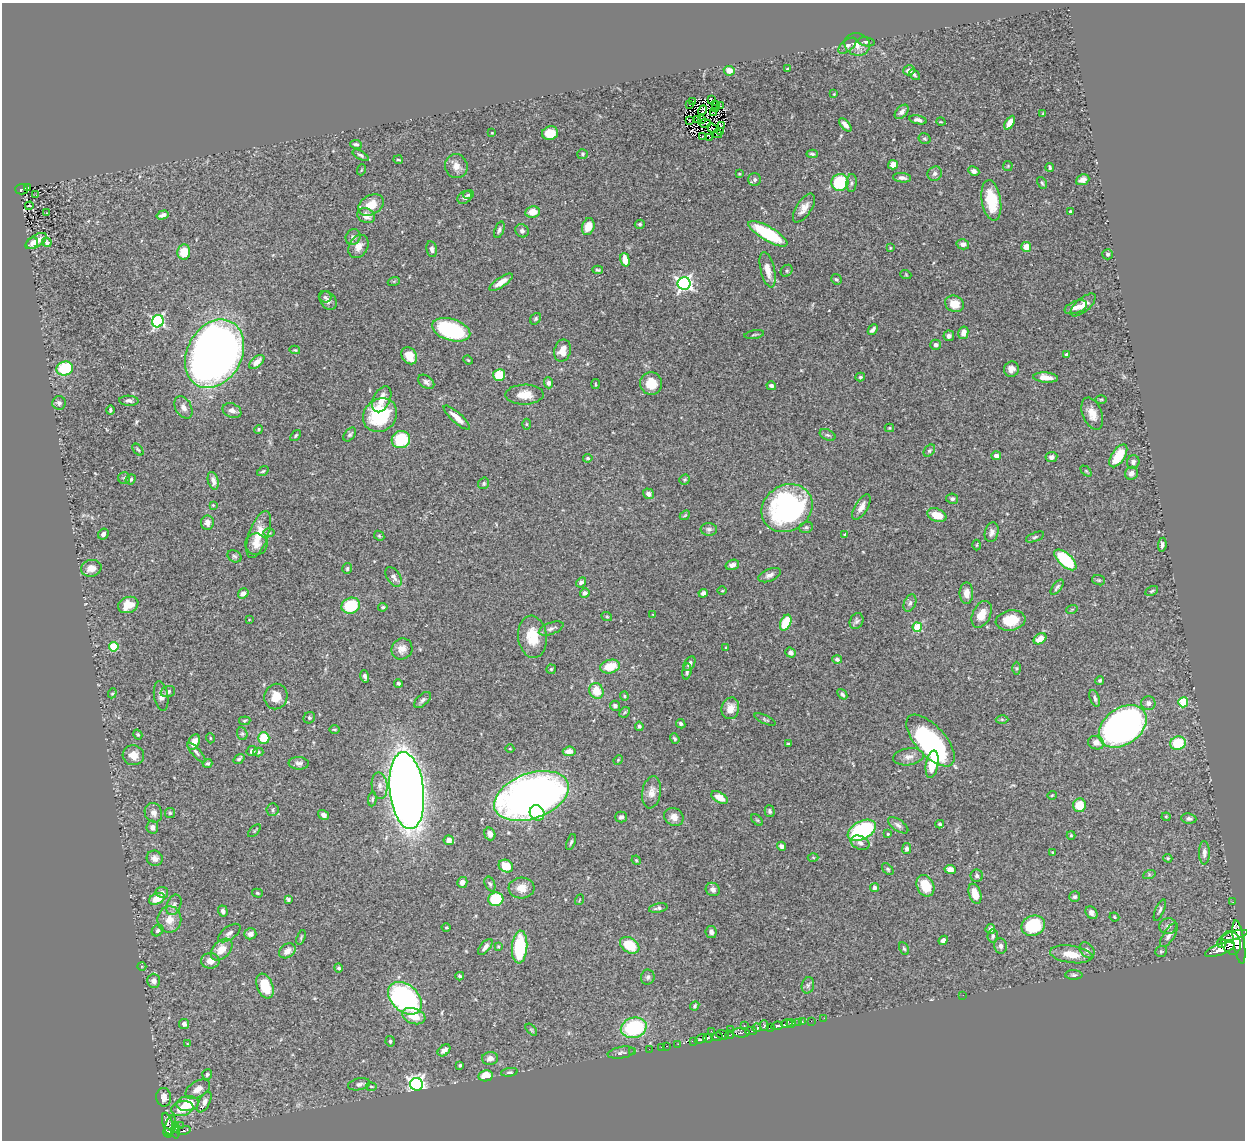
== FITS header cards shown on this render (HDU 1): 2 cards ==
NAXIS1  =                 1243
NAXIS2  =                 1138

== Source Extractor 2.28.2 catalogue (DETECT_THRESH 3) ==
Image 1243 x 1138 px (HDU 1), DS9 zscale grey, 1 PNG px = 1 image px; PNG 1247 x 1142 px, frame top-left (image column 1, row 1138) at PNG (2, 3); each listed source drawn as its Kron ellipse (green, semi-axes under 4 px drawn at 4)
Background 0.507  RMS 0.024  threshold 0.0731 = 3 sigma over >= 5 px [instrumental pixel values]
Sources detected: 426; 3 with non-positive FLUX_AUTO (blend fragments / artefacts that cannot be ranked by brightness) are neither listed nor drawn; the other 423 listed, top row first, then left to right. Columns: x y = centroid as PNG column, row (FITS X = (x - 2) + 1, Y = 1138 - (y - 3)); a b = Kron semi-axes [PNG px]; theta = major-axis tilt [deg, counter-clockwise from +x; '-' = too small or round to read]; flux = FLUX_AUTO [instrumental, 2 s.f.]
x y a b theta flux
866 42 8 4 -9 3.9
857 44 13 11 -24 15
847 46 11 5 38 5.7
788 69 3 3 - 2
909 70 6 5 - 9.5
729 71 5 4 - 16
914 75 6 4 -47 2.4
834 94 4 4 - 1.3
711 100 3 2 - 1.2
693 101 3 2 - 2.6
689 105 3 2 - 31
716 105 2 2 - 0.35
721 106 2 2 - 1.7
716 109 4 2 - 1.3
703 110 5 3 - 0.56
902 112 8 5 46 7.3
714 113 3 2 - 1.6
1043 113 3 2 - 1
701 119 3 2 - 1.5
697 120 3 2 - 2.3
918 120 9 4 -11 6
689 121 2 2 - 1.7
941 122 4 3 - 1.2
705 123 6 2 1 2.4
1010 123 7 4 60 16
721 125 3 2 - 1.2
845 125 8 4 -50 8.5
713 128 6 3 -40 1.2
720 131 2 2 - 1.5
492 133 3 2 - 1.3
550 133 8 7 - 26
717 134 5 3 - 3.5
702 137 2 2 - 1.4
709 138 3 2 - 0.82
925 139 6 5 - 2.7
356 144 6 4 -10 3.5
582 154 5 5 - 2.6
812 154 5 3 - 2.8
361 155 9 4 -29 3.8
398 160 4 2 - 1.7
893 165 5 5 - 15
456 166 12 11 - 14
1008 166 5 5 - 2.1
1050 167 4 3 - 2.4
361 170 5 3 - 1.4
974 171 5 4 - 6.4
739 174 3 3 - 1.5
935 174 7 7 - 5.5
902 178 9 5 -7 6.4
755 180 6 6 - 4.7
1083 180 7 5 23 7.8
840 182 8 8 - 92
852 183 9 5 86 4.3
1042 183 6 4 -60 2.6
28 187 4 2 - 13
22 189 6 5 - 34
36 195 2 2 - 1.2
469 195 5 4 - 2.3
465 197 8 5 36 5.4
991 200 20 9 -81 56
371 205 14 9 30 24
29 206 4 2 - 1.4
804 208 16 7 57 14
533 212 7 5 6 19
1070 212 3 3 - 2.8
46 213 3 2 - 1.2
163 215 6 4 18 6.3
366 216 9 7 -26 12
640 224 5 4 - 2.7
588 227 8 6 72 19
499 230 9 4 69 4
522 231 7 6 - 5.8
768 234 22 7 -30 100
353 237 8 7 - 7.3
36 241 12 6 33 18
47 242 5 4 - 5.3
32 243 6 5 - 9.1
963 244 6 5 - 8.1
358 247 12 9 60 14
1026 247 5 5 - 18
890 248 3 2 - 1.1
432 249 8 5 -80 5.6
184 252 7 6 - 29
1108 254 5 5 - 3.6
625 260 7 4 -75 21
598 270 5 3 - 2.6
768 270 18 7 -77 18
787 271 6 5 - 3
906 275 5 3 - 1.5
836 279 5 5 - 2.8
394 281 6 4 18 1.8
501 282 14 5 34 15
684 283 6 6 - 440
325 297 6 5 - 3.3
328 301 10 7 -56 6.6
954 304 9 8 - 23
1083 305 15 7 41 12
1076 307 12 6 19 10
536 319 6 5 - 2.7
158 321 6 5 - 250
451 330 19 10 -17 170
873 330 6 3 45 5.8
963 333 6 5 - 11
754 334 10 3 11 2.3
949 336 5 5 - 4.5
936 345 5 5 - 5.1
295 350 5 4 - 1.8
562 351 11 8 77 17
215 354 36 27 61 1800
1067 355 4 4 - 7.5
409 356 9 7 -56 24
468 360 5 3 - 1.5
257 362 9 5 42 13
65 368 8 7 - 89
1011 369 8 7 - 8.5
499 375 6 6 - 48
860 377 5 3 - 2.2
1046 377 12 5 -4 16
426 382 9 6 -38 5.9
549 383 5 4 - 6.3
651 383 11 11 - 27
595 384 5 3 - 1.6
771 386 5 4 - 4.6
524 395 19 10 1 22
382 399 14 8 65 18
1101 399 6 4 1 1.9
129 401 9 5 -3 4.8
59 403 7 7 - 5.3
183 407 12 8 -61 8.3
110 410 4 3 - 2.8
232 411 10 7 -23 8.1
1092 414 17 9 -69 17
380 415 18 15 43 110
457 418 17 5 -42 16
526 424 5 3 - 1.8
889 428 4 4 - 1.6
259 429 4 4 - 2.2
350 435 8 5 50 3.5
827 435 8 5 -25 3.4
296 436 6 3 50 2.2
401 440 9 8 - 89
138 450 7 3 -48 2
929 451 7 5 51 3
996 456 5 4 - 8.3
1118 456 13 6 57 47
1051 457 6 5 - 7.2
588 458 5 3 - 2.4
1133 462 7 6 - 5.4
263 471 6 3 35 2
1086 471 6 4 -44 2
1131 473 7 6 - 7.2
124 478 6 6 - 2.8
131 479 5 4 - 2.4
685 480 5 5 - 2.4
213 481 9 5 -75 7.8
484 483 6 5 - 2.9
648 494 6 5 - 7.8
952 499 6 5 - 3.9
213 505 4 4 - 1.9
861 507 14 6 59 11
787 508 26 23 34 310
685 515 6 4 42 2
937 515 10 6 -21 26
207 523 7 6 - 9
806 527 7 5 22 3.1
709 529 8 6 -3 4.6
992 532 10 6 76 8.3
269 533 6 4 0 2.3
103 534 6 5 - 5.1
259 534 24 9 71 33
845 534 4 4 - 1.8
379 536 5 4 - 2.2
1035 537 10 4 21 3.4
256 544 11 10 - 14
977 545 5 3 - 1.6
1162 545 7 4 83 4.4
234 556 7 5 -30 3.3
1065 560 13 6 -43 110
732 565 7 5 16 6.7
91 568 10 8 14 14
347 568 5 4 - 2.7
770 575 12 6 22 7.3
393 577 11 6 -56 7.5
1099 580 6 5 - 2.5
581 582 5 4 - 4.8
1057 587 9 4 52 3.6
722 591 5 3 - 1.4
1151 591 7 4 27 2.8
243 593 5 4 - 7.7
585 593 5 4 - 5
703 593 5 4 - 6.8
966 593 10 7 90 14
910 603 9 6 67 4.5
128 605 10 8 22 27
351 606 9 8 - 63
383 607 4 3 - 2.5
1072 609 6 3 19 1.6
982 614 14 9 65 26
653 615 4 2 - 1.1
607 617 5 3 - 1.6
249 620 4 2 - 1
1011 620 15 10 9 40
856 621 8 6 61 4.5
786 623 8 5 66 62
917 627 5 4 - 71
551 628 13 6 20 6.9
532 637 21 14 -84 39
1040 639 7 5 36 20
114 647 4 4 - 77
726 648 3 2 - 1.3
402 649 11 10 - 12
790 653 5 5 - 5.8
837 659 5 4 - 3.7
689 664 8 5 56 6
610 667 10 6 14 33
1016 668 6 4 90 2.6
551 669 5 4 - 2
687 672 8 4 81 4.3
365 676 6 4 -73 4.9
1100 680 4 4 - 3.1
398 683 4 4 - 2.9
168 691 7 5 19 6.5
596 691 8 7 - 28
112 693 5 4 - 1.7
842 694 6 4 -50 4.2
161 696 15 7 -80 9.6
276 696 13 11 78 22
624 696 4 4 - 1.9
1095 698 9 4 -68 4.2
422 700 10 5 43 4.9
1183 702 5 5 - 69
1148 703 7 7 - 7.4
615 706 5 5 - 5
730 708 11 8 75 17
625 712 6 4 44 2.3
309 718 6 5 - 3.3
765 719 11 4 -24 2.9
1002 719 6 4 -1 2.9
245 721 6 4 6 2.3
681 724 5 4 - 3.7
639 726 4 4 - 3.1
1123 726 26 18 36 660
334 729 5 2 - 1.7
242 734 6 5 - 2.8
138 735 5 4 - 2
210 738 5 3 - 1.3
264 738 6 5 - 40
675 739 5 4 - 2.7
930 740 32 15 -48 280
194 742 8 5 62 15
1096 743 8 6 -17 11
1178 743 8 6 13 57
788 744 3 3 - 1.9
510 749 4 3 - 1.2
252 751 5 5 - 4.2
569 751 6 4 5 12
258 752 5 4 - 2.8
196 753 13 4 -48 4
133 755 11 10 - 16
908 757 15 8 8 11
239 759 6 4 36 2.9
618 760 5 4 - 1.9
207 763 5 4 - 3.1
299 763 10 6 -3 5.9
932 764 14 6 80 46
380 786 13 8 -83 11
407 791 38 17 -84 2100
652 792 16 9 81 13
1052 795 5 3 - 1.3
531 796 39 22 20 1300
719 797 9 5 -30 17
372 799 7 4 85 2.8
1080 805 7 6 - 32
273 810 6 6 - 3.4
770 811 6 5 - 3.4
153 813 10 8 -66 9.3
170 813 5 5 - 2.4
537 813 8 7 - 29
323 815 6 4 -33 6.3
621 817 6 5 - 4.4
674 817 10 8 -32 11
1166 817 4 4 - 1.8
1189 819 8 5 -7 4.4
757 820 7 4 -44 2.2
940 824 4 3 - 2
898 825 12 5 -35 5.7
152 827 6 6 - 7.7
862 830 15 9 27 160
254 831 8 4 45 2.2
490 834 6 5 - 9.8
888 834 3 2 - 1.5
1071 835 4 4 - 1.5
449 840 5 5 - 11
571 842 8 3 71 2.9
860 843 10 6 -23 6.9
781 846 5 4 - 4.9
907 849 5 4 - 5.3
1053 852 3 3 - 1.3
1204 853 11 5 -90 7.6
155 858 8 7 - 8.4
813 858 5 3 - 1.9
1168 858 4 3 - 1.9
636 860 5 4 - 1.7
506 866 7 6 - 31
888 869 7 4 -45 2.7
950 869 6 4 -9 12
1149 875 6 4 19 2.5
977 876 6 6 - 3.9
462 882 5 5 - 8.6
490 884 8 5 -65 3.3
925 886 11 8 -65 37
522 888 13 10 4 18
874 888 4 4 - 4.3
713 889 7 6 - 5.6
162 892 6 5 - 5.6
257 893 5 4 - 2.4
975 894 10 6 -72 21
1075 897 6 5 - 3.3
157 899 8 5 23 25
288 899 4 4 - 3
496 899 7 6 - 91
579 900 5 3 - 1.1
1233 902 2 2 - 4
174 905 11 7 67 6.1
658 908 9 4 11 4
1160 910 11 4 67 4.2
223 911 5 4 - 5.5
1091 913 7 5 -54 6.3
1114 917 5 4 - 1.8
169 920 13 12 - 20
1033 926 12 10 22 86
1168 926 8 8 - 6.7
446 927 4 3 - 1.3
990 929 5 4 - 7.3
158 931 6 5 - 3.4
711 932 6 5 - 6.5
229 933 13 6 36 7.5
250 934 6 5 - 6.3
1169 935 14 5 57 7.3
1234 935 14 4 15 890
993 936 6 5 - 4
301 937 8 3 72 2.1
943 940 5 4 - 5.5
1239 942 22 5 -81 1200
1222 943 5 4 - 210
1231 943 12 9 -69 1900
630 945 10 7 -33 43
498 946 3 3 - 1.7
1001 946 8 6 -78 6
485 947 10 4 50 6.8
520 947 16 7 86 95
904 949 7 4 -62 2.7
221 950 13 8 45 23
1087 950 9 6 -52 6.1
1220 950 15 5 20 1100
287 951 9 6 33 11
1161 951 6 5 - 2.2
1071 954 21 8 -8 28
210 961 9 8 - 12
142 966 4 3 - 1.5
339 968 4 4 - 3.3
1074 975 9 4 -1 3.6
460 976 4 3 - 2.7
648 977 7 6 - 4.1
154 981 7 6 - 7.8
808 985 8 6 76 4.6
265 986 13 8 -69 45
963 995 2 2 - 3.2
405 998 19 13 -42 320
695 1006 5 3 - 2.4
414 1016 12 7 -18 27
824 1018 2 2 - 4.4
811 1021 2 2 - 7.5
802 1022 3 3 - 14
787 1023 6 4 21 150
798 1023 4 3 - 19
184 1024 5 5 - 6.1
791 1024 4 3 - 150
744 1025 3 2 - 53
764 1026 5 4 - 80
777 1026 6 3 10 300
771 1027 4 3 - 52
634 1028 13 10 15 130
757 1028 4 4 - 100
531 1030 7 4 -46 2.2
730 1030 2 2 - 5.3
711 1031 2 2 - 7.1
751 1031 6 2 1 110
741 1033 8 5 -1 220
723 1035 6 4 -19 670
730 1035 4 3 - 53
717 1037 6 3 9 150
708 1038 4 3 - 99
701 1039 7 4 31 250
390 1041 5 4 - 3.1
694 1041 3 2 - 16
187 1044 4 3 - 1.3
678 1044 3 2 - 2.6
666 1046 3 2 - 9.8
661 1047 2 2 - 7.3
649 1049 2 2 - 2.6
444 1050 7 5 40 8.5
632 1052 2 2 - 3.4
621 1053 13 5 9 4.8
490 1058 8 6 3 7.3
460 1065 3 3 - 2.4
509 1072 8 4 9 3
207 1074 5 5 - 3.1
486 1076 7 5 10 28
359 1084 11 5 12 6.1
417 1084 6 6 - 630
371 1087 5 3 - 1.9
198 1089 13 8 30 12
164 1097 9 7 -85 11
204 1102 11 5 62 6.2
188 1104 11 7 6 39
182 1109 11 7 12 28
168 1124 11 5 -74 120
171 1126 10 5 80 240
181 1126 2 2 - 4.4
176 1130 8 3 -87 49
184 1131 7 3 15 56
168 1133 5 3 - 150
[3 non-positive-flux detections neither listed nor drawn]